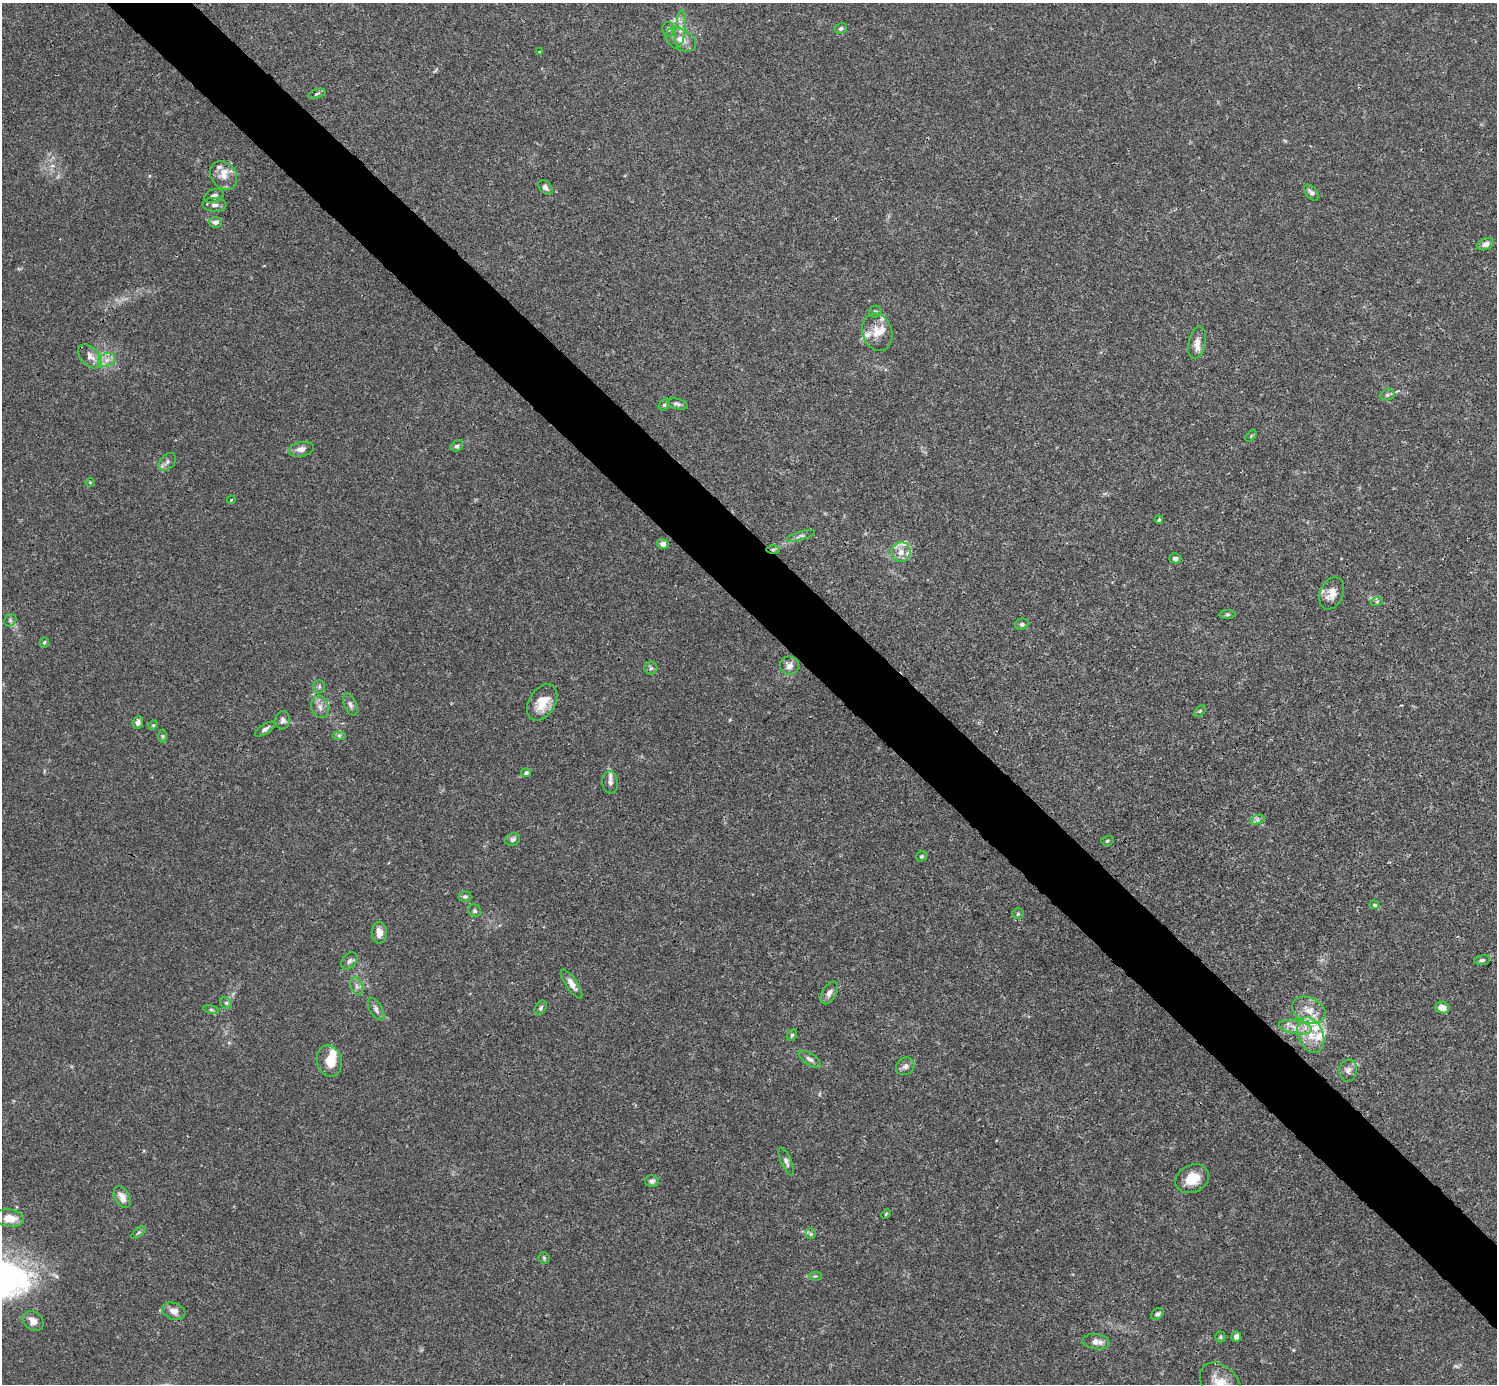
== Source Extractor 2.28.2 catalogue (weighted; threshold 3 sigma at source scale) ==
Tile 6 of 4 x 4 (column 2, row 2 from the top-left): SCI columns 1495-2989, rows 2920-4301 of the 5982 x 5981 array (HDU 1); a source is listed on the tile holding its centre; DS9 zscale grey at full resolution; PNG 1499 x 1386 px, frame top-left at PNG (2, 3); each listed source drawn as its Kron ellipse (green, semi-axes under 4 px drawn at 4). Shown black and unused: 5% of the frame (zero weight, under 3 of 4 exposures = <1% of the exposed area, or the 3 px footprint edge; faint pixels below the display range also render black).
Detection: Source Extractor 2.28.2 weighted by HDU 2 'WHT'; one run over the whole footprint, this tile lists its part. Background 0.0165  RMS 0.0022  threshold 0.00978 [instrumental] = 3 sigma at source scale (4.5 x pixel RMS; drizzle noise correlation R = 1.50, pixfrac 1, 0.05/0.05 arcsec/px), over >= 5 px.
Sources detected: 108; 10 inside a brighter listed object's ellipse — not listed separately; the other 98 listed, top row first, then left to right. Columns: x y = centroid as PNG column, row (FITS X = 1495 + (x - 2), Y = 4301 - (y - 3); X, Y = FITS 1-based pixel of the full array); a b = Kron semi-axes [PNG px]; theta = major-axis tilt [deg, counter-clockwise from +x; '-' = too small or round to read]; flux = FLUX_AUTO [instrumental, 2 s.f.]
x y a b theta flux
841 28 6 5 - 0.45
668 29 7 6 - 0.48
680 29 18 5 84 1.5
681 40 16 10 -27 2.3
539 52 3 3 - 0.14
317 94 9 4 18 0.42
224 175 15 12 -51 2.3
545 187 8 6 -48 0.7
1311 193 9 5 -50 0.66
214 196 10 6 15 0.96
214 205 12 7 -4 0.93
215 222 7 5 -1 1.1
1486 244 9 5 21 1
875 312 6 5 - 0.49
877 332 19 15 -74 3.2
1197 343 16 8 78 1.8
90 356 14 9 -45 1.8
107 360 9 6 21 1.2
1387 395 7 5 15 0.47
677 404 11 5 -15 0.59
664 405 6 4 50 0.38
1251 436 6 4 45 0.25
457 446 6 5 - 0.57
301 449 13 7 11 1.3
167 462 10 7 46 0.76
90 482 4 4 - 0.24
231 500 4 3 - 0.16
1159 520 4 4 - 0.29
801 536 15 4 15 0.68
663 544 5 5 - 1.1
773 549 6 4 1 0.4
901 552 10 9 - 1.7
1175 558 6 5 - 0.59
1332 593 17 11 67 2.3
1377 601 6 4 19 0.3
1227 614 8 4 1 0.31
10 620 7 5 47 0.41
1022 624 7 5 23 0.43
44 642 5 4 - 0.34
789 666 9 9 - 1.3
651 668 6 6 - 0.5
319 687 6 5 - 0.43
542 702 20 13 59 4.1
350 704 11 6 -66 0.79
320 707 11 8 -74 1.3
1200 711 7 4 45 0.32
283 720 9 7 83 0.81
138 723 6 5 - 0.85
153 725 5 4 - 0.24
265 729 11 5 32 0.71
339 735 7 4 0 0.43
163 736 6 4 -89 0.32
526 773 5 4 - 0.62
610 782 11 8 -83 1
1257 820 7 4 19 0.58
513 839 7 6 - 0.54
1107 841 6 5 - 0.35
922 856 6 5 - 0.35
465 897 6 5 - 0.46
1374 905 5 4 - 0.27
475 911 6 5 - 0.4
1018 914 6 5 - 0.34
379 933 11 7 -89 2
1482 960 8 5 9 0.47
349 961 9 6 48 0.7
572 984 17 5 -56 1.4
357 986 9 5 -70 0.8
829 993 12 7 61 1.1
226 1003 6 5 - 0.42
541 1008 8 5 59 0.45
1442 1008 7 5 -20 1.9
376 1009 12 6 -60 0.83
211 1010 8 4 -9 0.38
1309 1010 17 12 -26 2.9
1295 1027 16 7 -11 1.9
792 1035 6 5 - 0.4
1311 1035 19 12 -68 3.9
810 1059 12 6 -33 0.86
329 1061 16 12 -72 3.7
905 1066 9 8 - 0.94
1348 1070 11 8 77 0.99
786 1162 15 5 -67 0.75
1192 1179 17 13 27 4
652 1181 7 6 - 0.67
122 1197 12 7 -61 1.5
886 1214 5 3 - 0.2
9 1218 15 8 -8 2.9
138 1232 8 4 39 0.39
811 1234 5 5 - 0.41
544 1258 6 5 - 0.36
815 1276 6 4 0 0.27
174 1311 12 8 -19 1.4
1157 1314 7 5 37 0.5
33 1321 11 9 -38 1.4
1220 1337 5 5 - 0.29
1236 1337 5 5 - 1
1096 1342 13 7 -8 1.6
1221 1384 24 17 -49 4.9
Overlapping masked pixels (flux is a lower limit): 1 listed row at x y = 773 549
Isophote crosses this tile's border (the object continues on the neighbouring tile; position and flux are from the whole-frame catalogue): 1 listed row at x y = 1221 1384